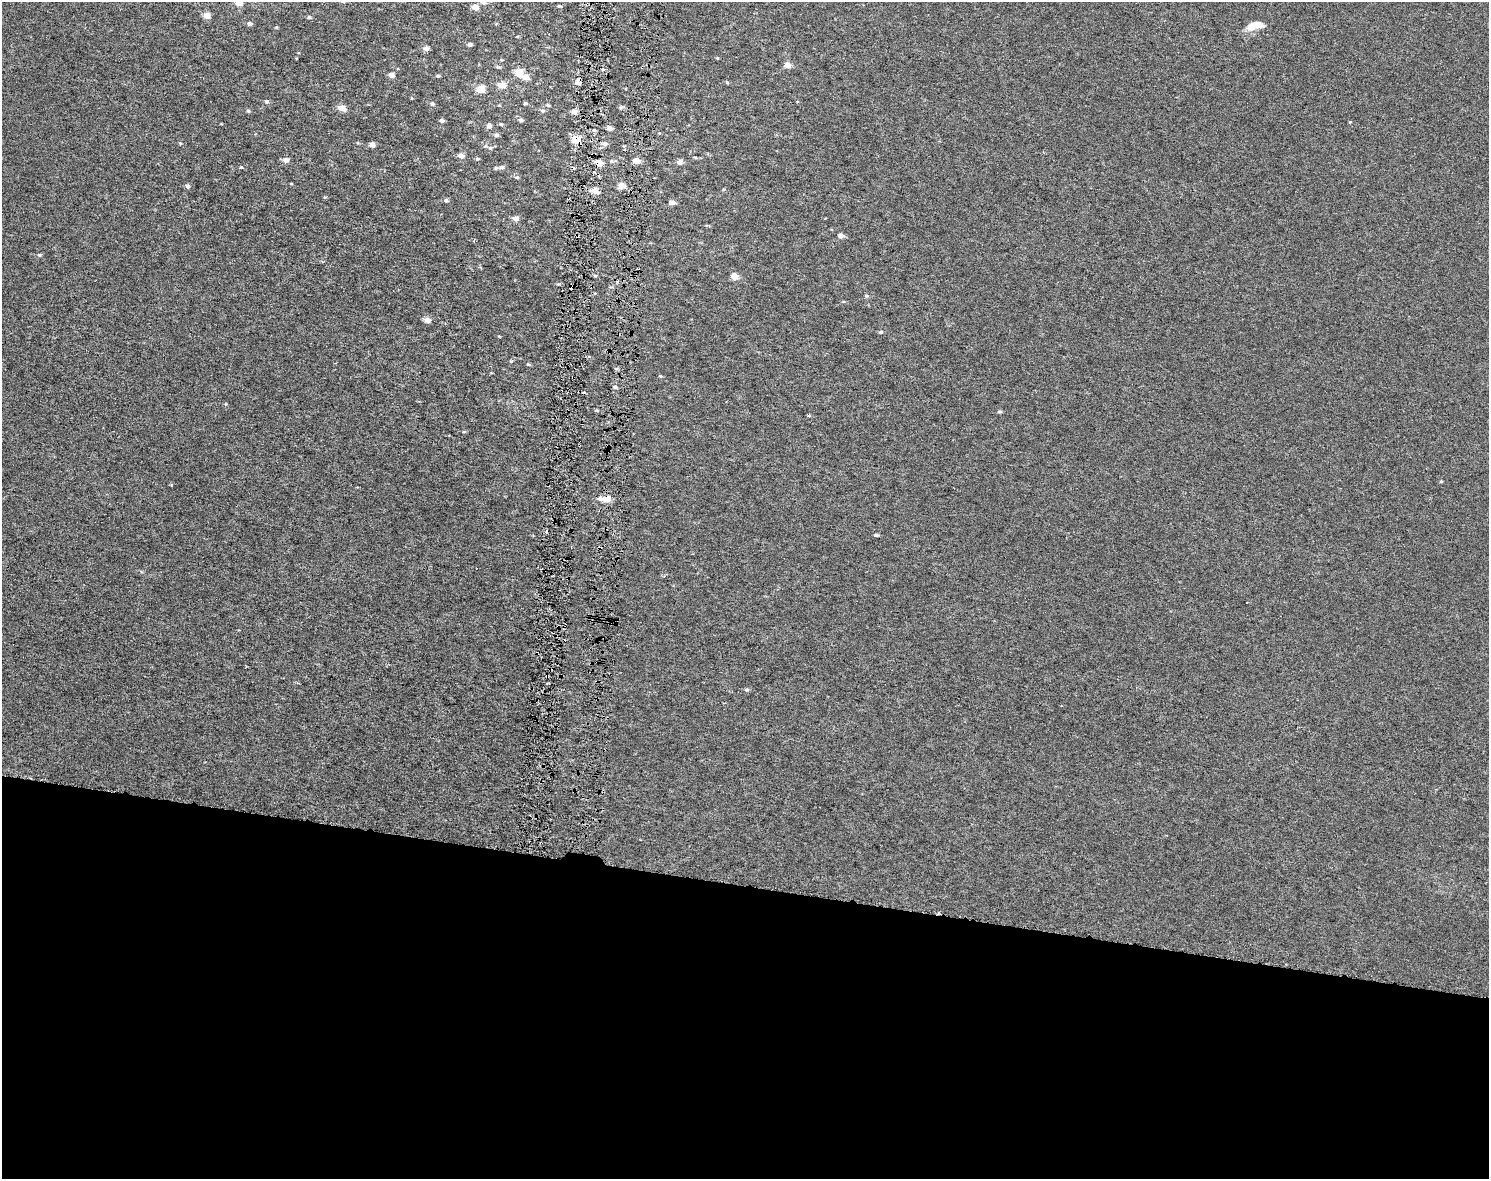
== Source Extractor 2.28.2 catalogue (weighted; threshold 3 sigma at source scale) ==
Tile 11 of 3 x 4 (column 2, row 4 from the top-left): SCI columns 1773-3259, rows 1-1177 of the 4975 x 4717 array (HDU 1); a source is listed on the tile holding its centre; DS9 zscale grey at full resolution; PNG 1491 x 1181 px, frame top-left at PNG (2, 2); no overlay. Shown black and unused: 25% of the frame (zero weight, under 3 of 6 exposures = <1% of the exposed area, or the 3 px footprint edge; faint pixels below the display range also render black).
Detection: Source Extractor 2.28.2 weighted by HDU 2 'WHT'; one run over the whole footprint, this tile lists its part. Background -2.74e-05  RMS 0.0023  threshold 0.00955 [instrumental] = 3 sigma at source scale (4.09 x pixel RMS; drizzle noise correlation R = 1.36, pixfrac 0.8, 0.0396/0.0396 arcsec/px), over >= 5 px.
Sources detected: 81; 4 cosmic-ray / hot-pixel residue — not listed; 1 inside a brighter listed object's ellipse — not listed separately; the other 76 listed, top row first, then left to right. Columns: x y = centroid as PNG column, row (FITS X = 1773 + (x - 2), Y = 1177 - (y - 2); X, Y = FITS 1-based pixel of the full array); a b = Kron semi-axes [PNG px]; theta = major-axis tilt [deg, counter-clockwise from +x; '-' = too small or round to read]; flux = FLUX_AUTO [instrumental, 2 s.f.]
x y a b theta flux
484 2 7 5 7 0.53
239 3 7 5 7 1.6
559 6 5 3 - 0.27
475 7 5 4 - 2.2
207 16 5 5 - 1.9
309 17 5 4 - 0.32
249 24 6 5 - 0.53
1257 25 15 7 2 3
276 27 4 3 - 0.21
470 44 5 4 - 0.57
426 48 6 6 - 0.74
717 58 4 3 - 0.2
788 65 5 5 - 2
497 67 7 3 -9 0.29
519 72 5 5 - 5.2
391 75 5 5 - 1.1
438 76 5 4 - 0.29
526 77 7 5 -27 1.6
727 82 5 4 - 0.23
578 83 6 5 - 1
502 85 6 5 - 2.4
481 89 5 5 - 5.4
267 102 5 5 - 0.4
525 103 4 3 - 0.28
432 104 6 6 - 0.41
548 105 5 4 - 0.3
621 107 6 5 - 0.34
342 108 5 5 - 2.4
248 111 5 4 - 0.27
542 111 7 5 -3 0.39
574 111 5 5 - 1.2
521 120 5 5 - 0.4
442 121 5 4 - 0.44
1350 122 4 3 - 0.2
501 124 6 3 -18 0.25
489 126 6 6 - 0.66
609 128 5 5 - 0.96
496 135 5 5 - 0.46
576 139 5 4 - 6.1
371 144 5 5 - 1.2
605 144 7 5 -24 0.62
490 148 5 4 - 0.32
461 155 5 5 - 1.3
477 159 4 4 - 0.27
286 160 7 6 - 0.91
636 161 5 5 - 1.8
598 162 5 4 - 2.3
680 162 7 6 - 0.78
241 167 4 3 - 0.2
501 167 7 5 13 0.58
517 177 6 4 11 0.32
291 184 4 3 - 0.16
187 186 5 5 - 0.53
621 186 5 5 - 2.3
595 191 5 4 - 2.8
446 200 5 5 - 0.36
672 203 5 5 - 1.1
515 218 5 5 - 1.2
841 236 6 5 - 0.96
39 255 5 4 - 0.28
734 276 5 5 - 2.6
866 296 6 4 -20 0.31
427 320 6 5 - 1.4
881 332 5 5 - 0.32
511 361 4 4 - 0.25
528 364 5 4 - 0.28
661 376 4 4 - 0.23
615 387 5 4 - 0.4
225 404 5 3 - 0.17
1000 412 6 4 -4 0.29
464 432 5 3 - 0.21
1441 481 4 3 - 0.22
600 499 6 5 - 0.92
607 499 6 5 - 2.2
877 535 5 3 - 0.34
747 690 6 4 -1 0.36
Overlapping masked pixels (flux is a lower limit): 4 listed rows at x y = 578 83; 576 139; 598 162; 607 499
Isophote crosses this tile's border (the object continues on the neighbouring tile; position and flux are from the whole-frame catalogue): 2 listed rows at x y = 484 2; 239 3